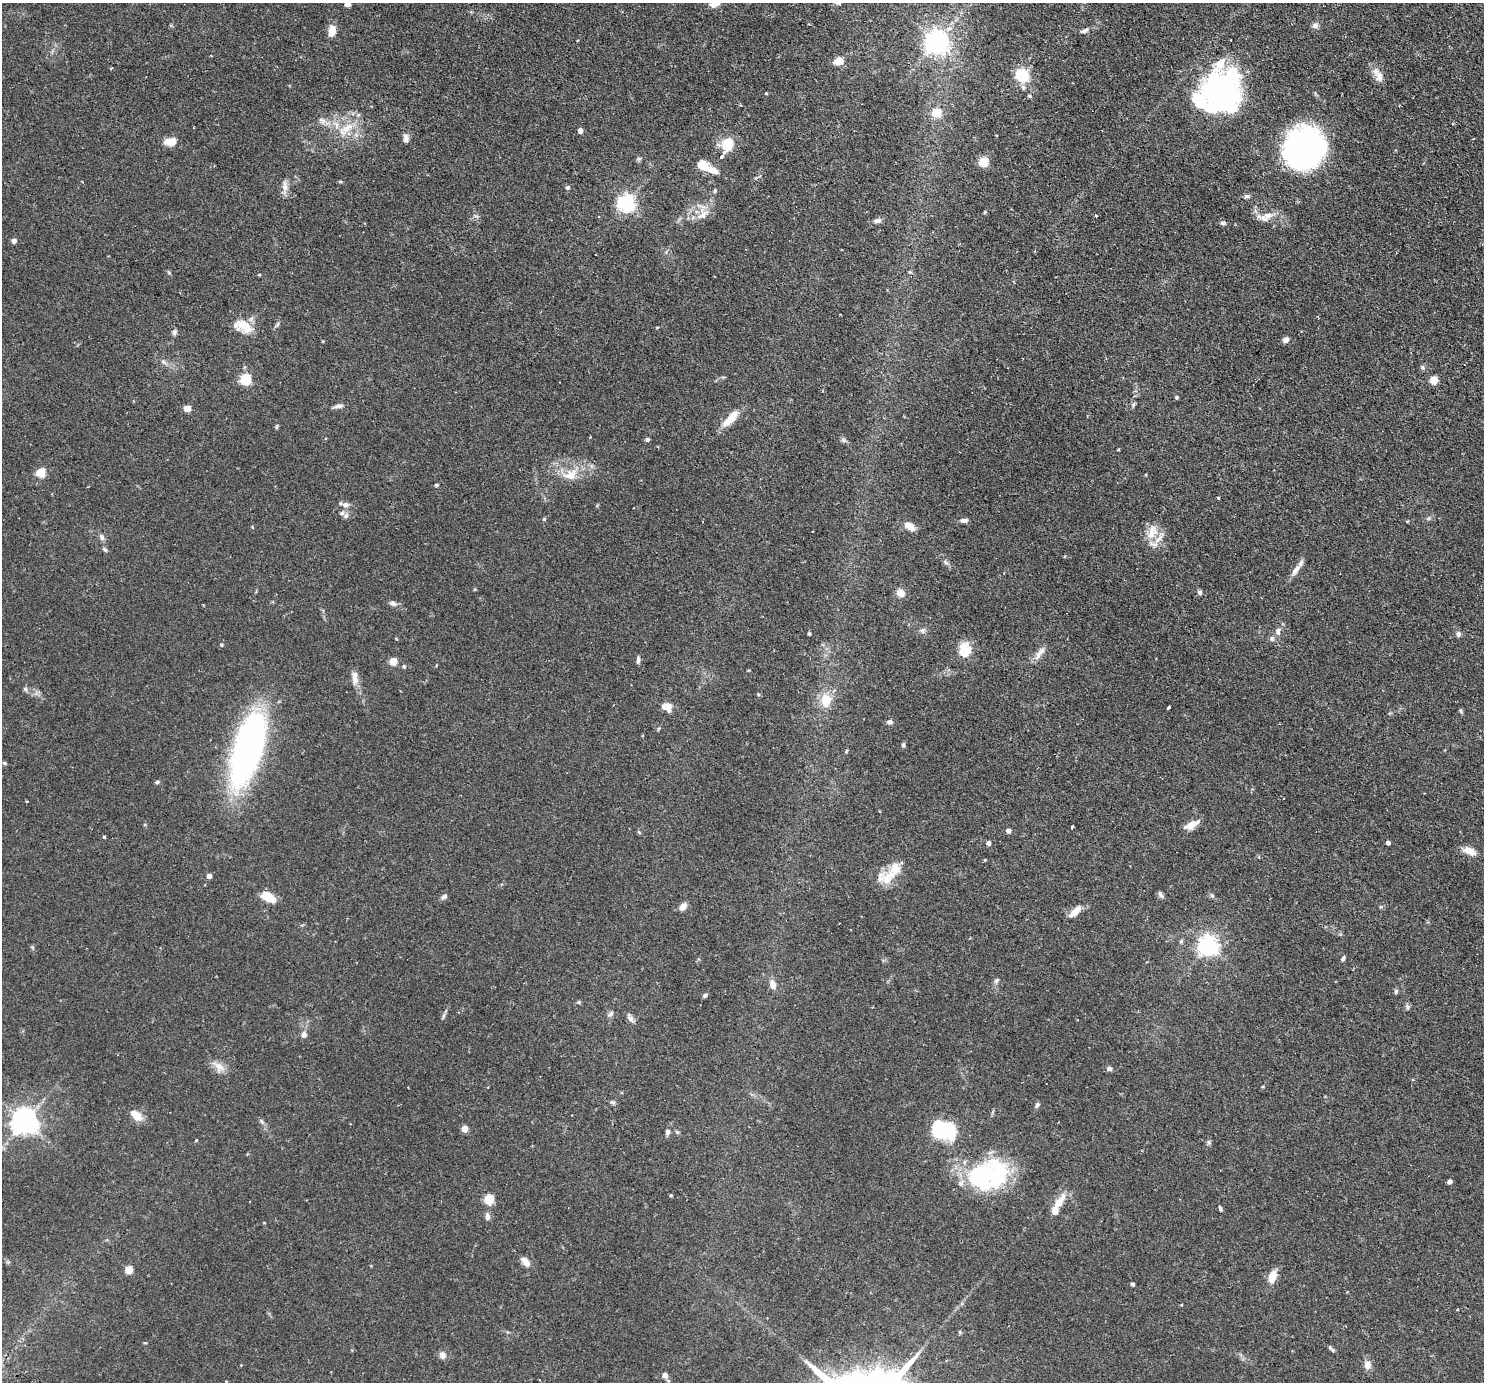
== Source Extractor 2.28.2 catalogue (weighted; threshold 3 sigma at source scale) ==
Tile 10 of 4 x 4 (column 2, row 3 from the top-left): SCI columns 1533-3014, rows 1566-2945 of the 6028 x 6032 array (HDU 1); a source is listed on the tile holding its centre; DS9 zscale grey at full resolution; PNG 1486 x 1384 px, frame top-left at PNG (2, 3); no overlay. Shown black and unused: <1% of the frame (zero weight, under 2 of 3 exposures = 4% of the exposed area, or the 3 px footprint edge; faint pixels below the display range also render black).
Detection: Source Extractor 2.28.2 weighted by HDU 2 'WHT'; one run over the whole footprint, this tile lists its part. Background 0.0765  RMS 0.005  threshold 0.0226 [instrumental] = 3 sigma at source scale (4.5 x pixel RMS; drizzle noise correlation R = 1.50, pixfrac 1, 0.05/0.05 arcsec/px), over >= 5 px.
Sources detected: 169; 4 inside a brighter object's white glare — not listed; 9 inside a brighter listed object's ellipse — not listed separately; the other 156 listed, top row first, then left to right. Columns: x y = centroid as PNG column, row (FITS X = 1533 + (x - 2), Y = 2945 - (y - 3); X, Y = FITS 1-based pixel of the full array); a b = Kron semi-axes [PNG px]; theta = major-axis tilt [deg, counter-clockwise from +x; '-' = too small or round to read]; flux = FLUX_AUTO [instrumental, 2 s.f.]
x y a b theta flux
347 4 6 5 - 1.6
1315 26 8 7 - 1.7
332 31 11 7 82 6.3
1084 31 11 5 24 1.5
1230 40 3 2 - 0.62
936 42 7 7 - 400
839 61 11 7 16 5.4
111 68 4 3 - 0.38
1022 75 6 6 - 77
1379 77 16 11 -72 4.1
766 93 4 4 - 0.41
1221 93 38 27 -36 99
1029 96 6 4 -21 0.62
936 112 5 5 - 21
322 120 12 7 -31 2.3
347 128 23 8 42 6.8
580 131 4 4 - 3.3
406 138 11 7 -89 2
170 142 12 8 9 5.9
727 144 8 7 - 21
1304 148 40 38 63 120
722 157 5 4 - 1.4
639 159 7 5 21 0.81
984 162 5 5 - 25
703 166 15 10 -30 8.6
340 181 5 3 - 0.56
285 186 15 7 -83 2.9
567 187 5 4 - 1.3
1247 196 8 5 -1 1.1
626 203 6 6 - 190
703 214 18 12 57 5.7
1268 215 17 10 17 4.9
1096 216 3 3 - 0.56
877 221 12 6 10 1.9
1223 223 7 5 3 1
14 241 4 4 - 2.6
244 326 22 14 -29 9.9
657 327 3 3 - 0.76
174 332 8 5 77 1.1
1285 340 7 6 - 1.9
163 362 7 5 -45 1.2
1423 368 6 4 -45 0.82
245 379 5 5 - 44
1434 380 5 5 - 17
1176 397 4 4 - 0.62
338 406 13 5 9 1.7
187 408 6 5 - 5.2
730 419 24 9 46 7.9
277 426 6 4 73 0.63
647 439 5 4 - 1.3
40 472 5 5 - 21
570 475 21 13 18 8.8
436 485 4 3 - 0.87
1218 498 3 3 - 1.1
345 505 9 7 1 2.2
346 516 7 5 68 1.3
1428 518 7 4 46 0.79
544 519 5 4 - 0.57
964 520 10 5 0 1.7
1407 521 5 3 - 0.42
910 526 12 7 -33 4.5
812 531 3 3 - 0.93
1151 532 25 9 75 5.8
102 537 9 6 -72 1.5
105 550 7 4 -41 0.85
946 562 7 5 -63 1.1
1296 570 16 7 57 3.3
1199 592 6 5 - 0.98
900 593 9 8 - 3.9
393 603 9 6 -25 1.7
922 630 8 7 - 1.4
1278 631 10 7 77 2.2
809 633 4 4 - 0.55
1458 634 6 5 - 1.5
1272 639 7 6 - 1.3
221 645 4 4 - 0.65
965 650 19 13 88 9
1039 653 23 6 53 3.2
638 660 9 4 85 1.2
393 661 5 5 - 13
404 666 5 4 - 0.85
355 678 20 8 -88 3.8
25 689 6 5 - 0.9
758 694 5 4 - 0.54
826 700 16 12 87 8.7
666 707 12 9 -25 4.9
1169 707 3 3 - 5.2
1461 711 6 4 -51 0.67
889 722 7 6 - 1.5
903 745 6 5 - 0.87
248 750 65 22 73 190
846 751 6 3 71 0.47
4 763 6 4 -26 0.65
157 782 5 4 - 0.81
27 801 3 2 - 0.37
1191 825 12 6 26 6.8
1072 827 4 3 - 1.1
1008 831 4 4 - 2.3
104 837 3 3 - 0.88
988 843 5 4 - 1.9
1388 843 4 4 - 1.7
1470 851 17 8 -26 4.3
985 860 3 3 - 0.53
209 876 4 4 - 3
887 879 29 15 52 9
1161 895 10 5 -52 1.3
1212 895 6 5 - 0.83
444 896 7 5 44 1.7
268 897 16 8 -32 8.5
683 906 10 7 47 3.2
1075 911 17 7 44 4.9
1181 941 6 4 19 0.64
1208 946 7 7 - 280
1343 959 6 4 64 1.1
996 981 8 5 41 1.1
773 985 9 7 -66 3.5
1396 991 7 5 76 0.86
705 995 5 5 - 1.1
578 1002 5 4 - 0.64
1407 1007 8 4 82 0.94
610 1014 10 5 37 1.2
443 1016 11 3 64 1.1
630 1018 14 5 -60 1.9
304 1034 9 7 -86 2
219 1067 20 10 -44 4.4
1109 1069 6 6 - 1.1
613 1102 7 5 -33 0.98
1037 1105 7 5 49 1.1
136 1115 16 9 -41 5.7
24 1122 8 7 - 510
262 1122 8 4 -59 1
464 1129 4 4 - 9
944 1130 22 14 -16 42
668 1132 7 5 76 1.6
677 1132 5 5 - 0.74
197 1140 3 3 - 1.5
1209 1142 7 6 - 0.91
989 1176 50 32 10 55
1449 1181 4 4 - 2.4
670 1195 3 3 - 0.99
489 1199 5 5 - 28
1059 1202 24 9 56 6.8
1220 1209 7 3 -63 0.81
487 1217 9 6 -85 2
526 1262 11 6 -48 4.2
129 1270 5 5 - 15
1272 1277 11 7 72 7.9
1132 1284 3 3 - 1.1
1347 1291 4 2 - 0.34
1181 1305 4 3 - 0.37
1458 1309 3 2 - 0.48
1331 1349 11 4 -49 1
443 1355 10 8 -63 2.1
241 1365 3 2 - 0.43
1367 1365 11 8 -85 3.4
665 1375 7 6 - 2.2
Overlapping masked pixels (flux is a lower limit): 1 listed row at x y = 989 1176
Isophote crosses this tile's border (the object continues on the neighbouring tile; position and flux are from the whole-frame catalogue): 1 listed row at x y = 347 4